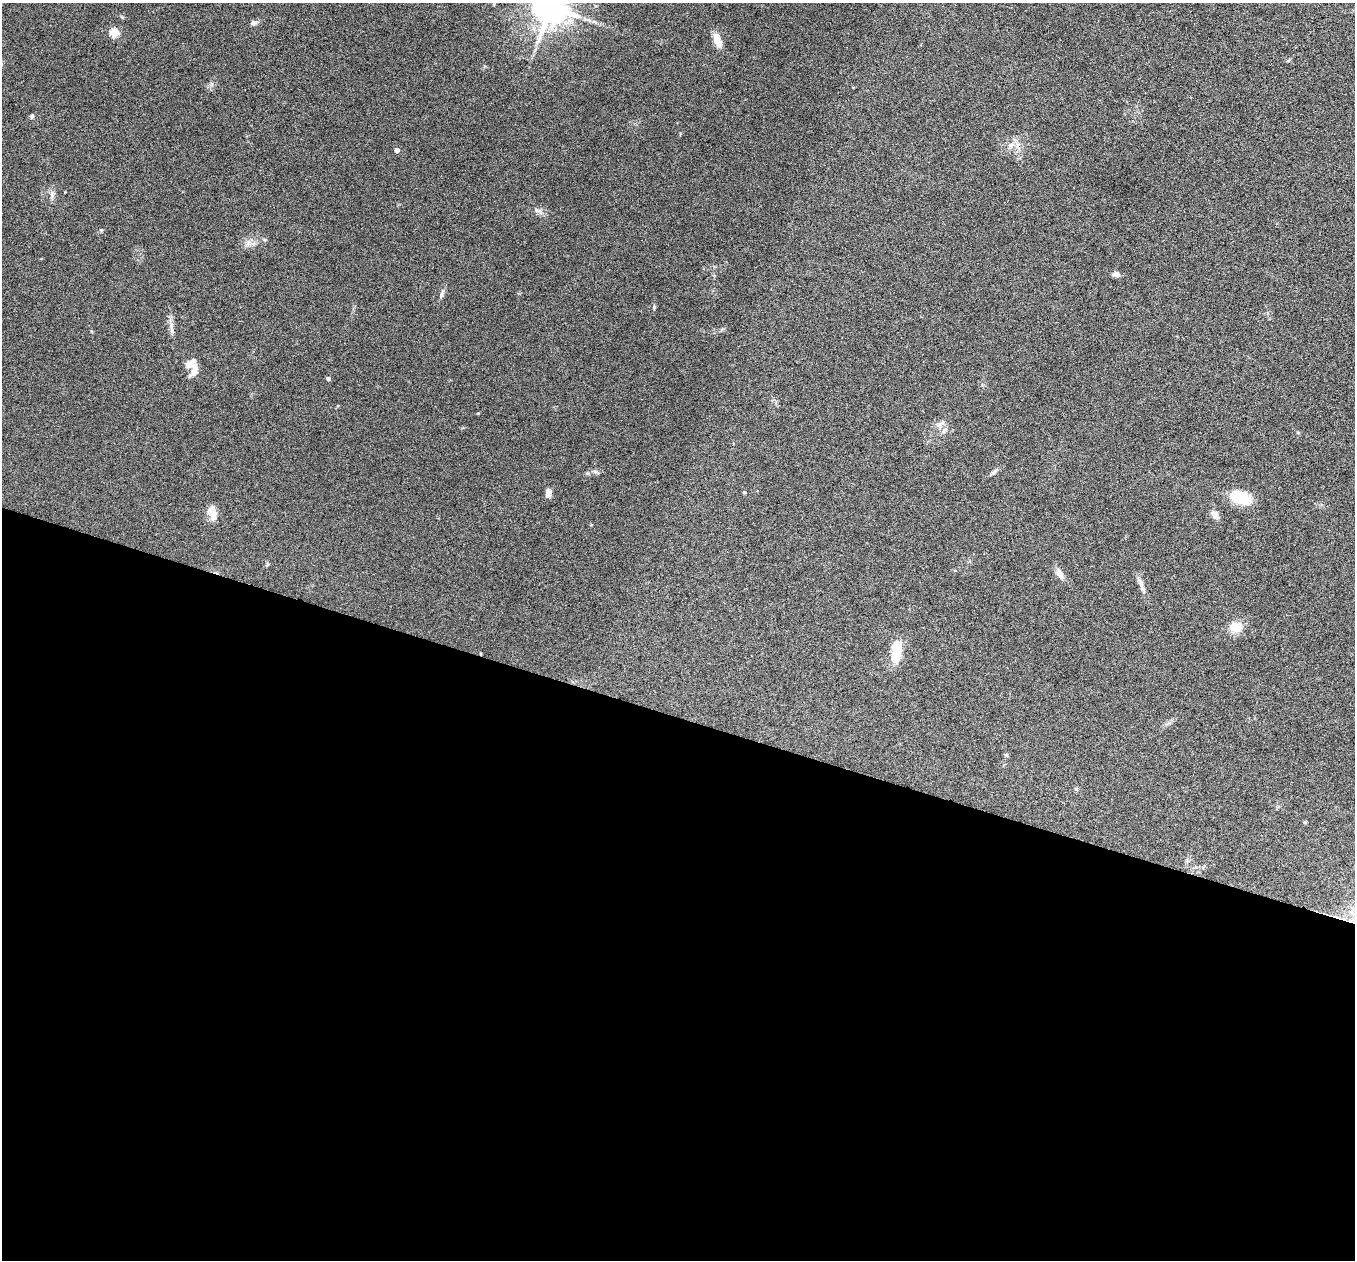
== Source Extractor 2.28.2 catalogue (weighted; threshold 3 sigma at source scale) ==
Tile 14 of 4 x 4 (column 2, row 4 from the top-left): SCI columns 1357-2709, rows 264-1521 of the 5417 x 5429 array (HDU 1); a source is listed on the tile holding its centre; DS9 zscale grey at full resolution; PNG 1357 x 1262 px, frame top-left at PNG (2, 3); no overlay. Shown black and unused: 43% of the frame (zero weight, under 4 of 8 exposures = <1% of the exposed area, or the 3 px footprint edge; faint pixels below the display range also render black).
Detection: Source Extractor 2.28.2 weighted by HDU 2 'WHT'; one run over the whole footprint, this tile lists its part. Background 0.0761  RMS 0.0044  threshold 0.018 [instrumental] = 3 sigma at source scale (4.09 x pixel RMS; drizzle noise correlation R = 1.36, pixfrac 0.8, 0.05/0.05 arcsec/px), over >= 5 px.
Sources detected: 32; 1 inside a brighter listed object's ellipse — not listed separately; the other 31 listed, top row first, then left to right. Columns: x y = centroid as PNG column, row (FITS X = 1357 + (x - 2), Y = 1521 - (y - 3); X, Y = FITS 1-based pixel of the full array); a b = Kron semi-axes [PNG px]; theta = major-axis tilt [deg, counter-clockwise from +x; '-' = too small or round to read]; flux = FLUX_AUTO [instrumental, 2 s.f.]
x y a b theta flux
551 7 10 9 - 1100
254 23 8 7 - 1.1
114 33 5 5 - 16
717 40 18 8 -68 4.3
32 116 6 5 - 0.69
1011 145 8 5 45 1.3
397 150 4 4 - 2.2
52 195 11 5 -90 1.5
539 211 14 4 -31 1.3
101 230 4 4 - 0.43
249 243 9 5 -19 1.6
1116 274 8 6 -15 1.7
441 294 9 4 79 0.93
172 329 11 4 -79 1.4
194 369 21 8 87 3.3
328 379 4 4 - 0.91
940 424 15 5 43 1.7
994 472 10 5 41 0.99
548 492 11 6 -85 1.9
745 492 5 3 - 0.44
1240 497 24 14 -24 11
212 513 20 10 -73 3.8
1215 515 8 6 -55 2.7
267 565 7 4 65 0.53
1059 573 12 7 -61 2.9
1141 585 23 6 -70 2.4
1236 627 8 7 - 9.8
896 653 23 10 88 12
1006 755 6 4 -70 0.46
1076 789 6 4 -71 0.52
1305 822 4 4 - 0.52
Isophote crosses this tile's border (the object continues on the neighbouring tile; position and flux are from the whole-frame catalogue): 1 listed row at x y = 551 7
Unlisted compact peaks at least as high as the median listed source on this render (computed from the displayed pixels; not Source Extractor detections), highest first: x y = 654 307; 478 413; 265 240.